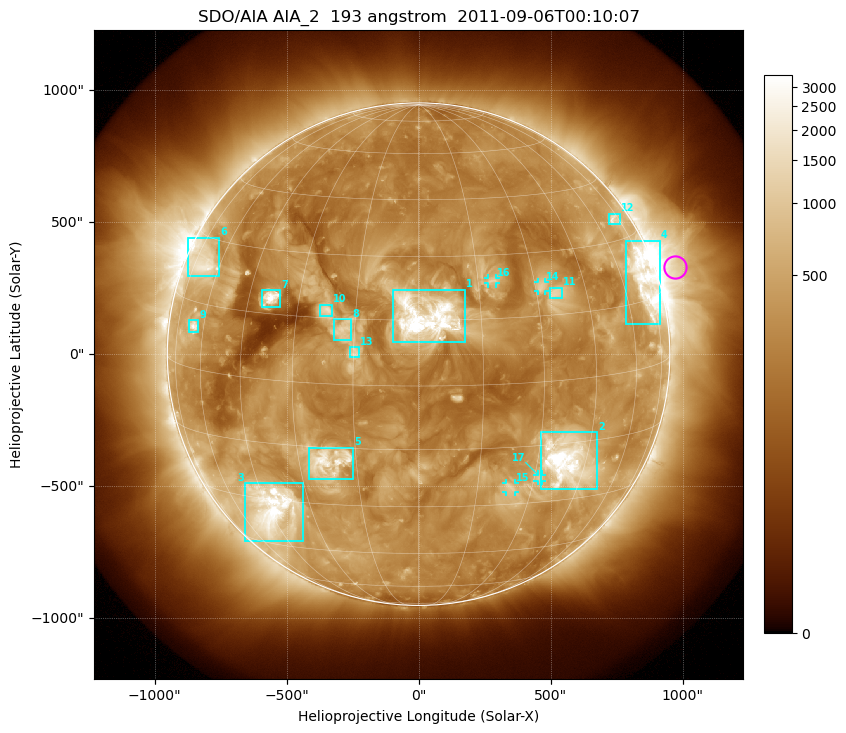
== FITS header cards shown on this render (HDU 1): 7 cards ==
TELESCOP= 'SDO/AIA'
INSTRUME= 'AIA_2'
WAVELNTH=                  193
WAVEUNIT= 'angstrom'
DATE-OBS= '2011-09-06T00:10:07.84'
CTYPE1  = 'HPLN-TAN'
CTYPE2  = 'HPLT-TAN'

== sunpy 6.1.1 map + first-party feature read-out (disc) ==
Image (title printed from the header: SDO/AIA AIA_2  193 angstrom  2011-09-06T00:10:07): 1024 x 1024 px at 2.4 arcsec/px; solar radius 952 arcsec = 397 px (full disc in frame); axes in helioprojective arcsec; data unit not stated in the header (colour bar unlabelled)
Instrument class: DISC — disc imager (sunpy class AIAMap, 193 A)
Bright regions (active regions / flare kernels): reference = the median radial profile (limb darkening/brightening removed); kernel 9 px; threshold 5 sigma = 626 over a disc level ~287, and >= 1.15x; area >= 12 px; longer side >= 10 px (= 24 arcsec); searched inside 0.97 R_sun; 17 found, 17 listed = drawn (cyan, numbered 1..; 4 of them under ~33 arcsec drawn as corner ticks so the feature stays visible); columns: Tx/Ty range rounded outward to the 5 arcsec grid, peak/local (2 s.f.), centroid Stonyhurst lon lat
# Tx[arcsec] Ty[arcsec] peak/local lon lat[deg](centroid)
1 -100..175 45..245 23 +2 +16
2 465..680 -510..-295 17 +39 -19
3 -660..-440 -710..-490 15 -44 -33
4 785..915 110..430 10 +71 +19
5 -415..-245 -475..-355 8.5 -22 -19
6 -875..-755 295..445 6.4 -69 +24
7 -595..-520 180..245 12 -38 +19
8 -325..-255 50..135 4.4 -18 +12
9 -870..-835 85..130 6.6 -65 +10
10 -375..-325 145..190 5.4 -22 +17
11 500..545 210..255 4.4 +36 +20
12 720..765 495..535 4.7 +72 +35
13 -260..-225 -15..30 3.6 -15 +7
14 450..480 240..275 3.9 +32 +22
15 330..365 -520..-490 3.7 +24 -25
16 265..295 265..290 3.5 +19 +24
17 450..470 -480..-455 3.8 +32 -23
Off-limb structures (1.02-1.3 R_sun): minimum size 162 px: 6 found; the strongest spans PA ~260..310 deg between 1.02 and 1.3 R_sun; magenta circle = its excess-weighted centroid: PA ~290 deg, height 1.08 R_sun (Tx ~970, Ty ~330 arcsec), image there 3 x the reference